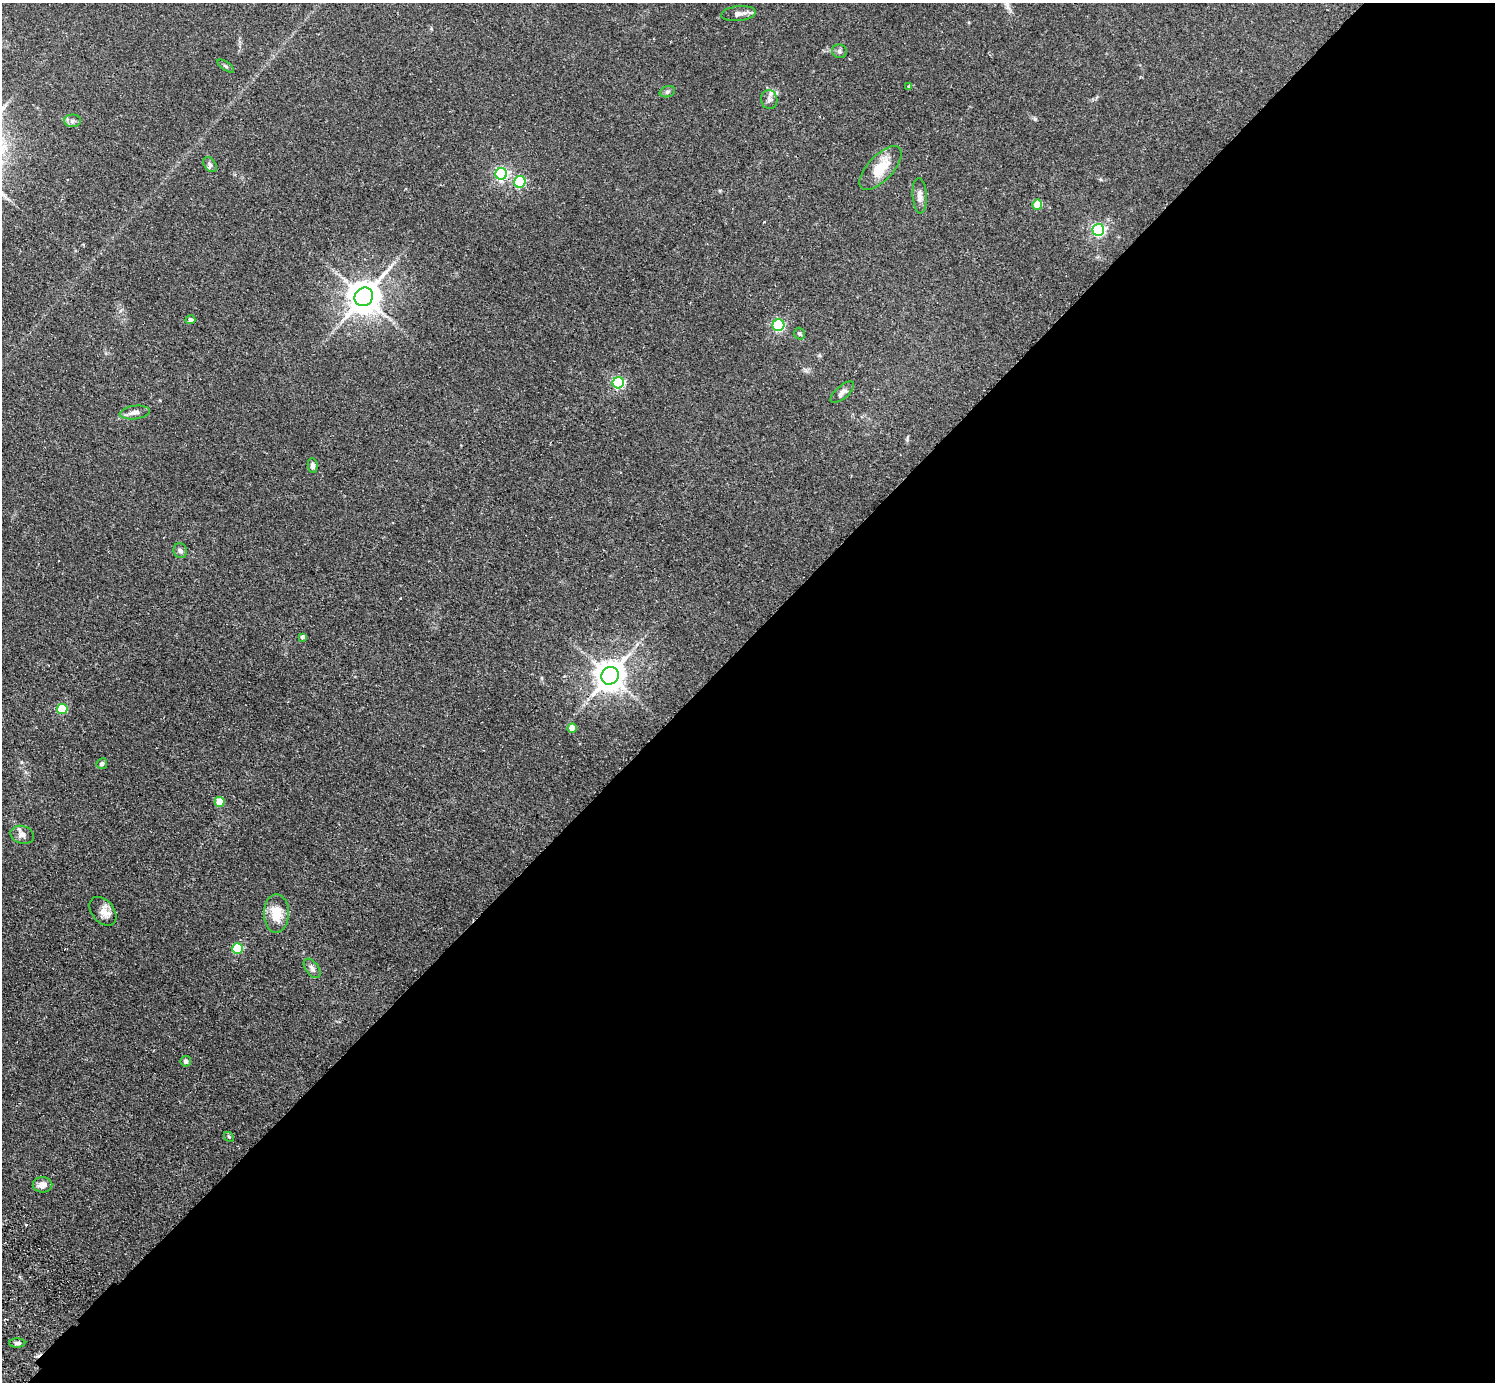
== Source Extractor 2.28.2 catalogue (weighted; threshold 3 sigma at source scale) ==
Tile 12 of 4 x 4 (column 4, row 3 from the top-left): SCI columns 4519-6011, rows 1724-3103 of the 6053 x 6064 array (HDU 1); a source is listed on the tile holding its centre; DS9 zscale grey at full resolution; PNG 1497 x 1384 px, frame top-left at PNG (2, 3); each listed source drawn as its Kron ellipse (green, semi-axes under 4 px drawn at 4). Shown black and unused: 54% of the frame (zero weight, under 2 of 3 exposures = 3% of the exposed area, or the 3 px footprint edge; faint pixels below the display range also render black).
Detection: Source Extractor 2.28.2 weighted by HDU 2 'WHT'; one run over the whole footprint, this tile lists its part. Background 0.0814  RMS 0.0058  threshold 0.026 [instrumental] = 3 sigma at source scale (4.5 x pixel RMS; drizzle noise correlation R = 1.50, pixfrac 1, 0.05/0.05 arcsec/px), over >= 5 px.
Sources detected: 40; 2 cosmic-ray / hot-pixel residue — neither listed nor drawn; the other 38 listed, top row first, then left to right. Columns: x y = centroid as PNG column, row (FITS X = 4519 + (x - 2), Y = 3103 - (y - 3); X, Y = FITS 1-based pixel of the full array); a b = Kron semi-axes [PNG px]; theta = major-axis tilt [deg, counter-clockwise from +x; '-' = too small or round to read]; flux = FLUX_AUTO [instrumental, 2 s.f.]
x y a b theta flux
738 14 17 7 6 3
839 51 7 7 - 1.5
226 66 9 3 -34 0.99
909 86 3 3 - 1.3
667 92 8 5 18 1.1
769 99 9 8 - 2.2
72 121 8 6 1 1.6
210 165 8 5 -54 1.5
880 168 28 12 46 14
501 174 6 6 - 90
520 182 6 5 - 45
920 196 18 7 -86 3.3
1037 205 5 5 - 11
1098 230 6 6 - 100
364 297 10 8 49 1100
190 320 5 4 - 1.8
778 325 6 6 - 59
799 334 6 5 - 0.88
618 383 6 5 - 74
842 392 14 6 40 2.3
135 412 15 6 7 3.1
313 465 7 5 -84 1.5
180 551 7 6 - 1.5
303 637 4 4 - 1.4
610 676 9 8 - 870
62 709 5 5 - 31
572 728 4 4 - 7.5
102 764 6 5 - 1.5
220 802 5 5 - 13
22 835 12 8 -16 3.2
103 911 16 11 -50 4.8
276 913 19 12 89 12
237 949 5 5 - 32
312 968 11 6 -53 2.3
186 1061 5 5 - 1.9
229 1137 5 4 - 0.64
43 1185 10 7 1 3.9
17 1343 8 4 0 1.5